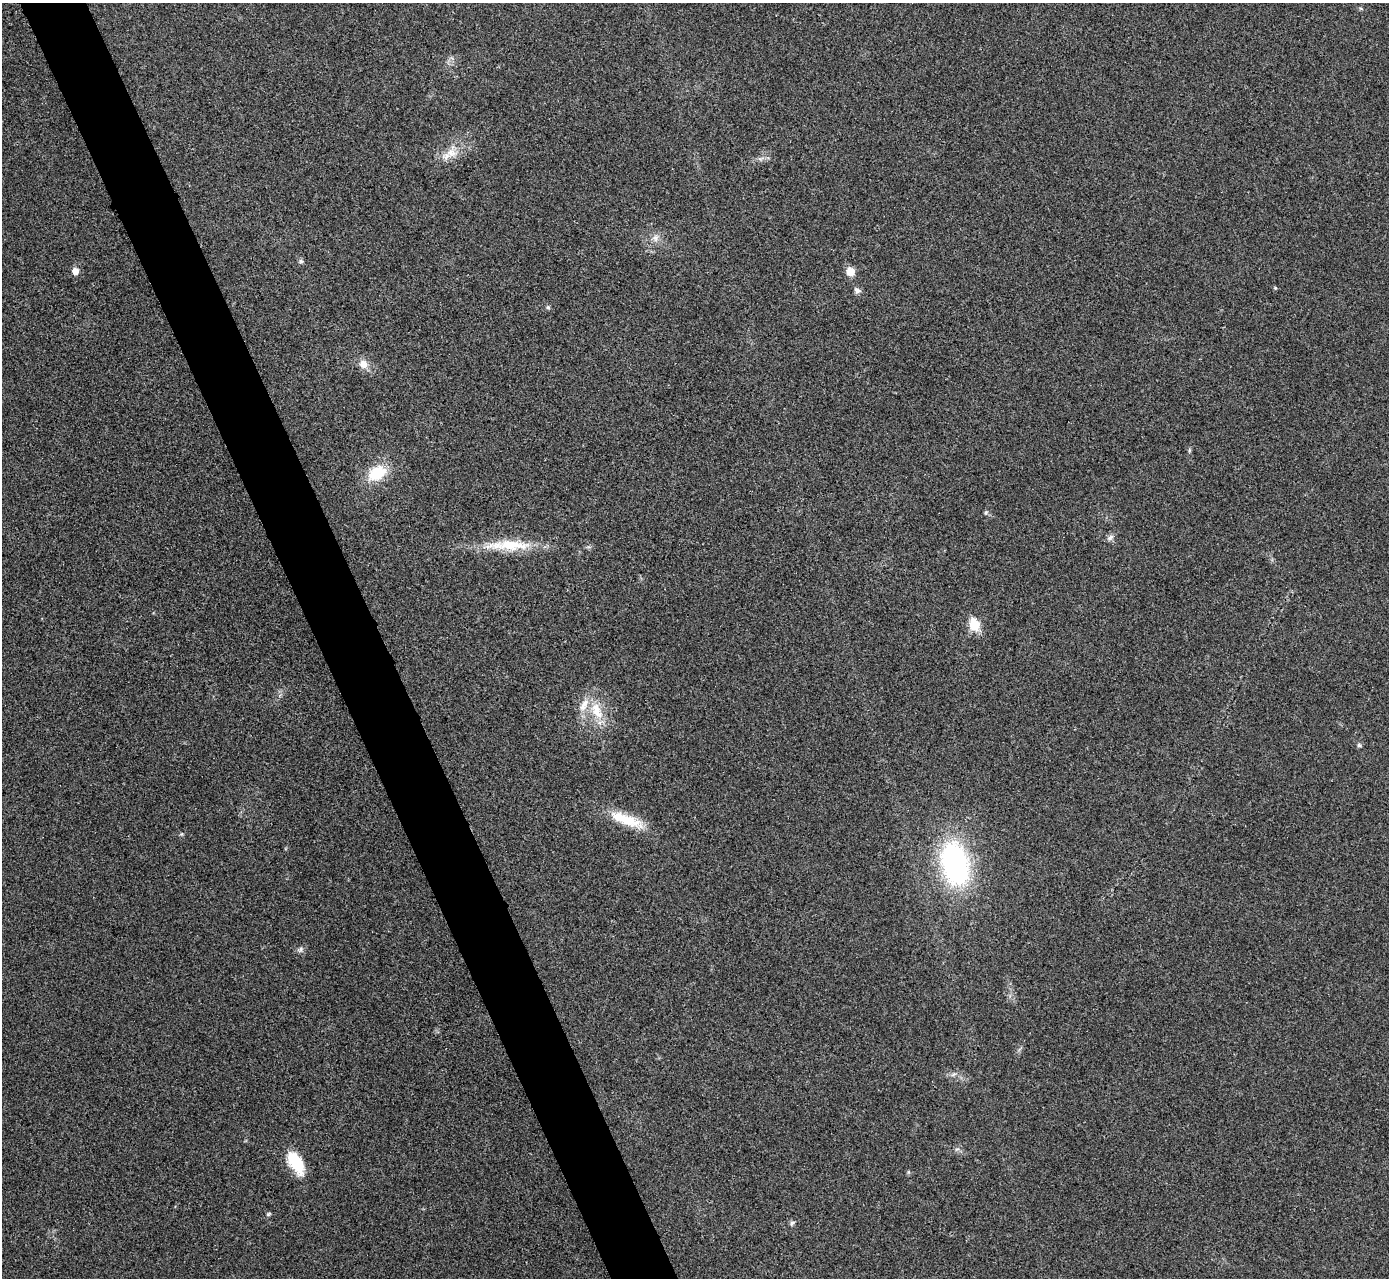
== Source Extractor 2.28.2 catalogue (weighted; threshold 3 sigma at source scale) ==
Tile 11 of 4 x 4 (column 3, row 3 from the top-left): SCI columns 2780-4166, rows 1434-2709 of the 5559 x 5548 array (HDU 1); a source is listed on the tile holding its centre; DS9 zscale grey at full resolution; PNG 1391 x 1280 px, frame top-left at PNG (2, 3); no overlay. Shown black and unused: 5% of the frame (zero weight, under 3 of 4 exposures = <1% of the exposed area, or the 3 px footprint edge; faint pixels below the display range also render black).
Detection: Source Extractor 2.28.2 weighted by HDU 2 'WHT'; one run over the whole footprint, this tile lists its part. Background 0.0488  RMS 0.0067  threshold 0.0301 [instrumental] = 3 sigma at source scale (4.5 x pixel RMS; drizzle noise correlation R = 1.50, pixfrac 1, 0.05/0.05 arcsec/px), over >= 5 px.
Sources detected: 22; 1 inside a brighter listed object's ellipse — not listed separately; the other 21 listed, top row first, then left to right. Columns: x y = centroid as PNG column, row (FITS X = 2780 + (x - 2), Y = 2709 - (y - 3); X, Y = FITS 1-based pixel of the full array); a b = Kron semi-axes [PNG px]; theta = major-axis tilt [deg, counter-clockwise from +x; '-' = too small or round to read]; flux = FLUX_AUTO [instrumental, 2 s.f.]
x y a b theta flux
451 152 13 10 28 6.9
760 159 10 4 6 2.1
655 238 10 8 56 3.4
301 261 6 5 - 1.2
75 271 6 5 - 6.2
850 272 6 5 - 13
857 290 8 7 - 2.3
548 307 5 5 - 1.3
363 364 11 10 - 5.7
377 473 22 15 28 22
986 512 5 5 - 1.1
1110 538 11 5 44 2
510 545 59 13 0 27
974 625 6 6 - 40
597 711 27 13 -68 16
1359 745 6 5 - 1.1
626 819 48 12 -21 21
955 864 35 22 -78 140
301 949 8 4 72 1.2
296 1163 27 13 -61 22
792 1223 7 5 30 1.3